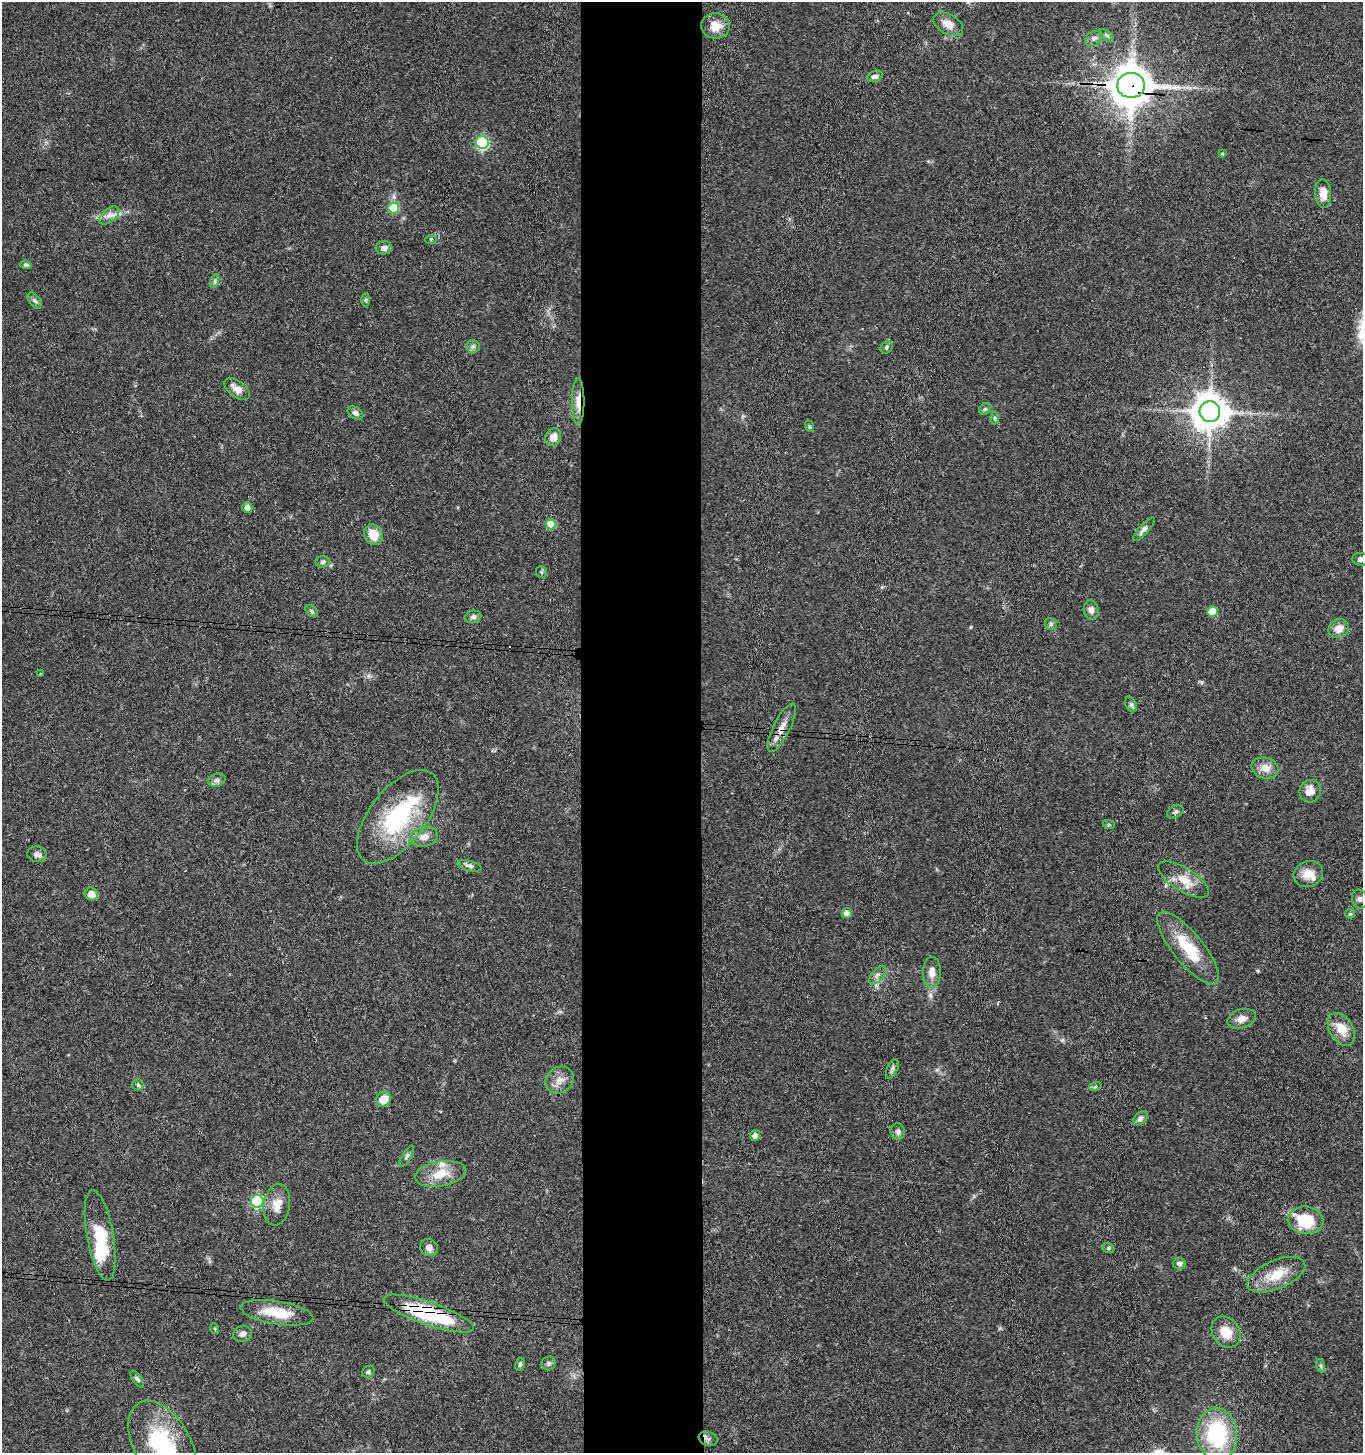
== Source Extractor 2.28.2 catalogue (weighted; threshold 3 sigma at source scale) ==
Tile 5 of 3 x 3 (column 2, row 2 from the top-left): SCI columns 1565-2925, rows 1458-2908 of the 4443 x 4369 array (HDU 1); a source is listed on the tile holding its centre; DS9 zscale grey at full resolution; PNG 1365 x 1455 px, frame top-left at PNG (2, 2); each listed source drawn as its Kron ellipse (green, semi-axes under 4 px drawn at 4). Shown black and unused: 9% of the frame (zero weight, under 3 of 4 exposures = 6% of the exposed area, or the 3 px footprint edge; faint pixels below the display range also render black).
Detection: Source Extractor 2.28.2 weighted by HDU 2 'WHT'; one run over the whole footprint, this tile lists its part. Background 0.0671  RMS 0.0053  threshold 0.024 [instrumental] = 3 sigma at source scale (4.5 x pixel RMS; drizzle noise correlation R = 1.50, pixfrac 1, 0.05/0.05 arcsec/px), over >= 5 px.
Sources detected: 99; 1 inside a brighter object's white glare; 1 cosmic-ray / hot-pixel residue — neither listed nor drawn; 3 inside a brighter listed object's ellipse — not listed separately; the other 94 listed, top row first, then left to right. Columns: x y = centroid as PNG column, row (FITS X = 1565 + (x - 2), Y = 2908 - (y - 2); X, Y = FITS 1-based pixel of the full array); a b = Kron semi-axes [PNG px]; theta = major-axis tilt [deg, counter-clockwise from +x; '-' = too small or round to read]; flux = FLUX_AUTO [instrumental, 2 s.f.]
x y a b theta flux
948 24 16 10 -29 4.9
715 26 14 12 -5 7.2
1106 35 8 4 -36 1.1
1094 38 9 7 34 1.8
875 76 8 5 16 1.8
1131 85 14 12 0 1600
482 142 6 6 - 63
1222 154 3 3 - 0.63
1323 193 14 8 -86 5.9
394 208 5 5 - 26
109 215 12 6 38 3.1
431 239 6 3 19 0.62
384 248 8 6 3 2.2
26 265 5 4 - 1.2
215 281 7 4 71 1
365 300 7 4 -90 0.83
35 301 9 5 -51 1.4
473 346 7 6 - 1.4
886 347 7 5 56 1
237 389 15 8 -36 4.6
578 401 23 6 -90 6.1
985 409 6 5 - 0.93
1210 412 10 10 - 1200
355 413 8 5 -33 1.9
995 418 6 4 -90 0.82
809 426 6 4 -71 0.62
553 437 9 7 63 4.4
247 507 5 5 - 2.9
551 524 5 5 - 18
1144 529 15 5 48 2.2
373 535 11 9 -62 8.3
1360 559 8 6 -7 1.5
323 562 7 5 3 1.2
541 572 6 5 - 0.9
1091 610 9 7 -79 2.5
312 611 7 5 -43 1
1213 612 5 5 - 13
473 617 8 6 7 1.6
1051 624 6 6 - 1.1
1339 628 10 9 - 5.3
41 674 2 2 - 0.47
1131 704 8 5 -64 1.1
782 728 27 8 63 6
1265 768 13 10 -14 5.4
217 780 9 6 14 1.8
1310 791 11 10 - 5.8
1175 812 9 6 30 1.3
398 817 55 28 52 54
1109 825 6 4 -19 0.66
424 837 14 9 13 4.9
37 854 10 7 -13 2.2
469 866 12 5 -13 1.6
1308 874 15 12 23 6.9
1183 879 29 11 -31 9.9
91 894 7 6 - 5.1
1360 899 9 7 -77 1.9
847 913 5 5 - 3.8
1350 914 5 4 - 0.65
1188 948 45 15 -51 22
932 972 15 9 89 4.4
877 975 11 5 50 2.1
1242 1019 15 9 17 4.1
1341 1029 18 11 -58 9.2
892 1069 10 5 66 1.4
559 1080 14 13 - 5
138 1085 5 5 - 1.1
1095 1087 6 4 19 0.72
384 1099 8 7 - 7.4
1140 1118 8 5 41 1.8
898 1132 8 7 - 2
755 1136 5 5 - 3.1
407 1156 12 4 59 1.4
440 1174 26 12 10 11
257 1201 6 6 - 67
277 1205 21 13 81 7
1306 1220 18 14 -7 21
100 1235 46 13 -80 23
429 1248 9 8 - 3.1
1108 1248 6 4 -20 0.83
1179 1264 7 5 -3 1.7
1276 1275 31 14 23 13
277 1313 37 11 -9 15
429 1313 47 11 -19 52
215 1329 5 3 - 0.52
1226 1332 17 13 -55 9.9
243 1334 9 7 16 2.2
548 1363 7 7 - 1.4
520 1364 6 5 - 1
1321 1366 7 4 -72 0.83
368 1372 6 5 - 1.1
137 1379 10 4 -55 1.1
1217 1434 26 20 -85 46
708 1439 10 7 -22 2.1
163 1445 48 28 -61 50
Overlapping masked pixels (flux is a lower limit): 4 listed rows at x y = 1131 85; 578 401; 782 728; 429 1313
Isophote crosses this tile's border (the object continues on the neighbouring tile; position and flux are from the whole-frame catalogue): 2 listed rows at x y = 1360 559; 163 1445